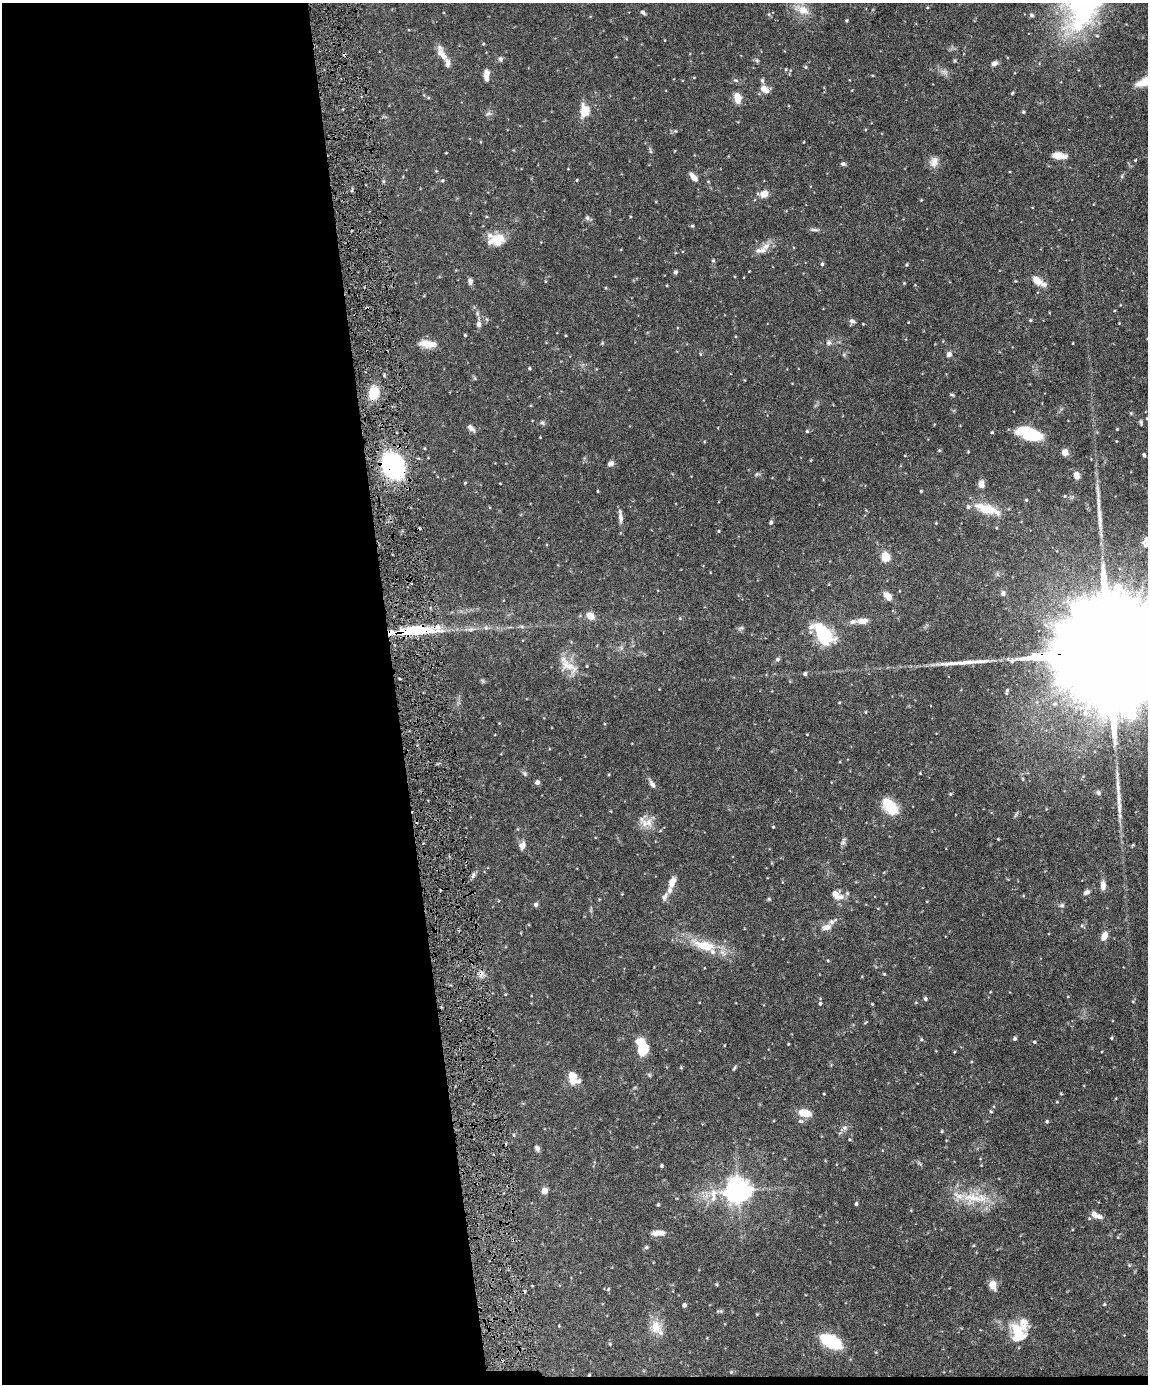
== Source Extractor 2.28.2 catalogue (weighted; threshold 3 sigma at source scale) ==
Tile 9 of 4 x 3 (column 1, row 3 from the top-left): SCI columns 2-1147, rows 239-1620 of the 4588 x 4517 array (HDU 1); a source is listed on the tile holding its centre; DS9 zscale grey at full resolution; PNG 1150 x 1386 px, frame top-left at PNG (2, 3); no overlay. Shown black and unused: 35% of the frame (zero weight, under 4 of 8 exposures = <1% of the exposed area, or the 3 px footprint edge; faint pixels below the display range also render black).
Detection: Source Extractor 2.28.2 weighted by HDU 2 'WHT'; one run over the whole footprint, this tile lists its part. Background 0.0858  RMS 0.003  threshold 0.0122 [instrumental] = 3 sigma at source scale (4.09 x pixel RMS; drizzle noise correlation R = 1.36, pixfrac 0.8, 0.05/0.05 arcsec/px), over >= 5 px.
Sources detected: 207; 2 too faint to see at this stretch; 1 inside a brighter object's white glare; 3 cosmic-ray / hot-pixel residue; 3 long thin detections or spike segments (spike, bleed or trail) — not listed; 15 inside a brighter listed object's ellipse — not listed separately; the other 183 listed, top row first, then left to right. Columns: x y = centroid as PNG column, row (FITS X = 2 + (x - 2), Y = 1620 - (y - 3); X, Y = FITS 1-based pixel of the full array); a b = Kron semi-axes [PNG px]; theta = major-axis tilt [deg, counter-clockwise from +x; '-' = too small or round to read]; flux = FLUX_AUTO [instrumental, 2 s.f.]
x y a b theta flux
802 10 22 11 -25 3.5
643 12 6 4 -33 0.55
1032 15 6 5 - 0.48
846 20 4 4 - 0.26
442 54 21 8 -62 2.8
500 59 6 5 - 0.65
757 60 6 4 72 0.39
955 60 5 4 - 0.31
994 63 7 6 - 1.1
806 67 5 4 - 0.33
786 69 4 3 - 0.23
486 75 12 6 -88 1.7
736 80 7 5 -19 0.53
762 80 7 5 -75 0.51
1146 81 24 10 18 6.2
764 89 9 6 -41 2.5
1012 93 6 3 54 0.32
428 98 5 3 - 0.26
737 98 11 7 -76 3.1
585 111 12 8 83 5.5
1023 112 4 4 - 0.36
650 151 8 3 -77 0.39
1059 156 14 6 -6 3.2
1135 160 4 3 - 0.19
934 162 14 11 66 2
843 164 6 5 - 0.58
1122 176 6 3 73 0.35
694 177 10 5 -49 2.2
442 180 5 5 - 0.38
577 180 4 3 - 0.23
764 194 10 7 8 2.7
587 218 7 5 -69 0.57
692 226 5 4 - 0.31
814 230 13 4 -5 0.69
496 239 22 15 0 5.1
766 246 13 8 34 2.1
713 260 5 4 - 0.32
822 264 4 4 - 0.38
907 265 5 4 - 0.3
675 272 5 4 - 0.5
1037 280 15 8 -37 2.8
470 281 9 5 87 0.76
904 283 4 4 - 0.22
477 313 7 4 -73 0.52
486 319 6 4 -70 0.35
1030 320 5 4 - 0.3
852 321 8 6 -30 0.8
1119 323 3 3 - 0.15
479 324 8 7 - 0.97
465 335 4 3 - 0.29
829 342 8 7 - 0.77
1073 343 3 2 - 0.16
428 344 20 9 -7 3.4
949 354 7 6 - 0.99
529 368 4 4 - 0.34
374 393 12 8 69 7.3
952 395 6 3 -23 0.31
1131 413 4 4 - 0.28
1141 422 8 4 -84 0.41
542 423 7 5 -65 0.45
471 428 11 5 -46 1.1
1117 429 3 3 - 0.23
807 431 4 4 - 0.32
992 432 3 3 - 0.28
1029 434 28 13 -17 11
424 448 4 3 - 0.2
939 450 5 4 - 0.28
968 452 4 3 - 0.19
1065 452 5 4 - 4.8
1144 455 5 3 - 0.44
610 464 6 5 - 1.5
393 465 28 22 -55 30
757 474 6 4 43 0.4
1076 475 8 6 -76 1.8
465 483 4 3 - 0.22
981 484 8 7 - 1.8
598 491 4 2 - 0.19
921 491 3 3 - 0.25
1064 496 4 4 - 0.26
1026 500 4 4 - 0.28
987 509 38 11 -18 6.9
621 518 14 6 -82 1.4
771 522 5 4 - 0.57
936 523 4 3 - 0.22
719 531 5 3 - 0.24
1147 539 10 8 53 1.6
885 557 10 9 - 3.7
1003 593 7 6 - 0.78
888 596 11 6 -50 2.2
590 616 10 8 -35 2.2
862 621 17 8 5 2
486 628 6 5 - 0.57
741 628 10 4 26 0.54
471 629 9 6 11 0.93
414 631 45 9 4 16
823 634 31 17 -52 12
1109 653 74 22 0 23000
777 659 6 6 - 0.56
568 665 33 12 -41 4.7
587 666 3 3 - 0.23
805 674 5 4 - 0.48
483 681 7 4 -71 0.36
839 703 4 2 - 0.2
865 712 5 3 - 0.21
807 734 4 2 - 0.16
525 773 8 5 -56 0.55
920 773 3 3 - 0.19
537 782 5 5 - 0.9
652 784 12 6 -56 0.97
1098 793 7 6 - 0.59
950 794 4 4 - 0.27
1119 806 22 6 -88 2.3
890 807 18 11 -53 8.1
645 823 12 10 70 2.5
773 827 3 3 - 0.21
998 839 3 3 - 0.17
843 842 11 6 73 0.73
522 845 11 8 65 1.3
473 875 7 5 60 0.63
672 882 14 7 69 2.4
1103 885 10 6 -89 1.7
1087 892 8 6 27 0.94
622 894 3 3 - 0.17
837 895 17 11 -33 2.8
665 896 13 6 64 1.1
769 899 5 4 - 0.29
536 904 6 5 - 0.63
1062 905 7 5 15 0.55
835 920 5 3 - 0.27
1082 926 5 4 - 0.36
826 927 12 7 13 1.6
1104 936 11 7 61 1.9
705 945 32 12 -15 8.7
828 961 4 3 - 0.25
884 974 4 4 - 0.23
925 998 5 4 - 0.44
916 1002 5 3 - 0.21
820 1004 5 4 - 0.36
872 1004 4 4 - 0.22
1015 1038 5 4 - 0.53
1111 1038 4 3 - 0.28
921 1039 5 5 - 0.35
638 1041 10 7 22 2
1034 1042 4 3 - 0.32
788 1044 3 3 - 0.19
643 1049 9 7 77 12
681 1068 5 3 - 0.24
734 1068 6 4 59 0.34
573 1078 18 11 -81 3
824 1094 3 2 - 0.21
1061 1094 4 4 - 0.24
991 1111 5 3 - 0.3
805 1113 12 7 -10 4.4
800 1121 8 5 -14 0.59
1047 1121 5 4 - 0.37
845 1128 8 7 - 0.89
942 1131 4 3 - 0.27
513 1135 5 3 - 0.27
849 1139 4 3 - 0.26
537 1148 8 5 -64 0.75
981 1165 4 2 - 0.15
662 1166 4 3 - 0.42
544 1191 5 4 - 3.8
738 1191 8 8 - 280
713 1197 19 10 75 3.6
975 1198 45 15 -1 9.3
856 1204 5 3 - 0.44
658 1205 4 3 - 0.35
1096 1215 13 6 -22 2.1
658 1233 18 7 3 1.9
646 1247 6 5 - 0.44
1129 1265 4 4 - 0.27
716 1284 4 4 - 0.29
993 1285 9 7 -82 2.9
608 1289 5 4 - 0.3
1104 1304 4 4 - 0.28
684 1305 4 4 - 0.7
559 1326 3 3 - 0.16
656 1327 19 15 -70 3.8
1018 1332 26 15 -47 7.4
831 1341 21 9 -28 16
610 1344 5 4 - 0.26
731 1372 4 4 - 0.26
Overlapping masked pixels (flux is a lower limit): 3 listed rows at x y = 393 465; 414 631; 1109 653
Isophote crosses this tile's border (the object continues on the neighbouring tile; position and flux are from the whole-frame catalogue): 3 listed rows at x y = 1146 81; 1147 539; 1109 653